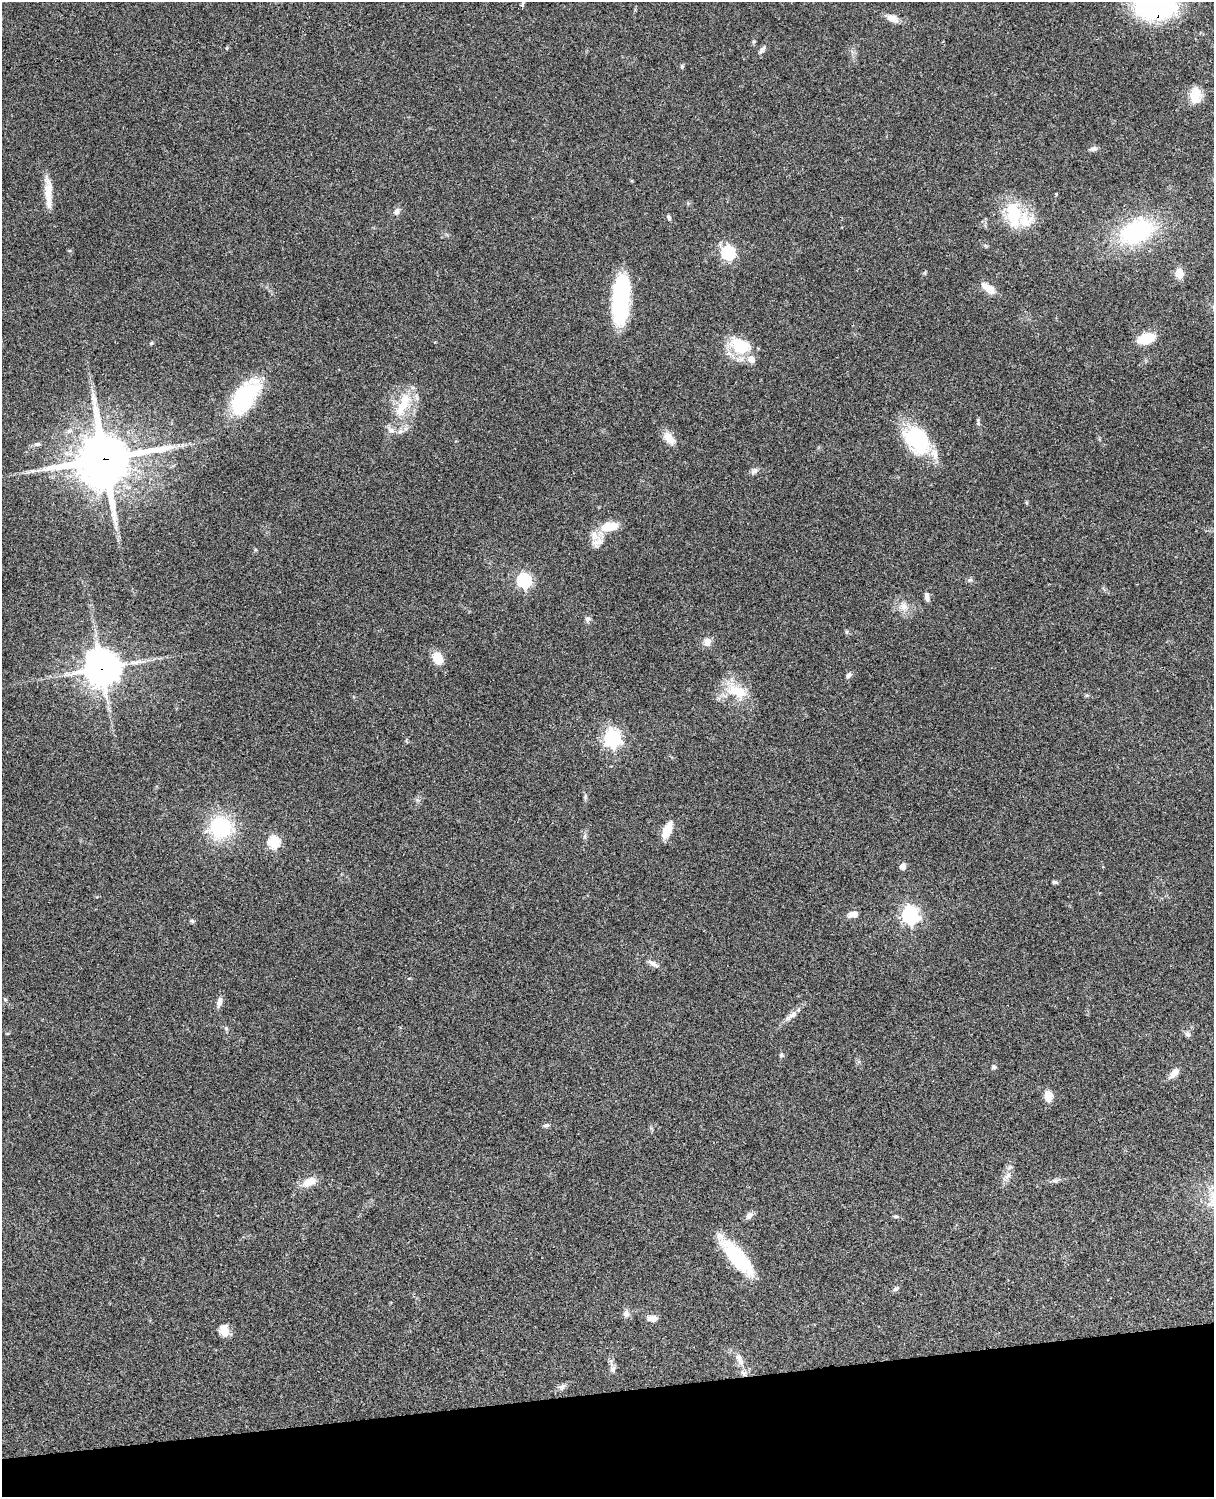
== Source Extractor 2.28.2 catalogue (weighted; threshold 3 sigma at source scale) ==
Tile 10 of 4 x 3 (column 2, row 3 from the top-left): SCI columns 1334-2545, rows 278-1772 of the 5088 x 4927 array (HDU 1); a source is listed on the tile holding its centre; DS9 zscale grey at full resolution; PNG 1216 x 1499 px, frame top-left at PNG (2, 2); no overlay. Shown black and unused: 7% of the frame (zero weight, under 3 of 4 exposures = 6% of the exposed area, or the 3 px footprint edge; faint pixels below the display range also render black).
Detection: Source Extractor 2.28.2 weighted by HDU 2 'WHT'; one run over the whole footprint, this tile lists its part. Background 0.0962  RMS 0.0063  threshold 0.0282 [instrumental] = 3 sigma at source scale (4.5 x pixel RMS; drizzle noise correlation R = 1.50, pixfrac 1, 0.05/0.05 arcsec/px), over >= 5 px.
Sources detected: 86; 1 inside a brighter object's white glare — not listed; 7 inside a brighter listed object's ellipse — not listed separately; the other 78 listed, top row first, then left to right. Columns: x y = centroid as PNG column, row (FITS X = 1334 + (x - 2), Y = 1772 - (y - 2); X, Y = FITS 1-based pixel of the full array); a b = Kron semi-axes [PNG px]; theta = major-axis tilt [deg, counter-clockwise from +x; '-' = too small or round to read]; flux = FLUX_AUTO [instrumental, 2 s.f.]
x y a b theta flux
522 4 8 4 66 1
1155 5 30 21 -1 130
892 18 15 9 -25 5.2
762 50 12 5 51 2.1
682 67 6 5 - 0.88
1195 95 21 13 87 9.4
1093 149 9 6 8 1.8
48 193 35 9 -87 10
397 211 10 7 51 2.7
1013 215 25 18 -89 28
669 217 7 5 -67 1.4
1136 232 31 20 27 71
728 253 6 6 - 100
1179 273 9 7 -81 8.5
988 288 17 8 -35 8.7
621 299 50 16 85 61
1146 338 14 8 18 21
151 343 5 4 - 0.77
740 346 27 18 -24 22
245 396 41 20 55 54
403 404 39 13 65 20
978 422 12 4 -88 1.3
69 431 9 6 10 2
669 438 20 10 -52 6.5
917 439 37 25 -52 44
37 444 8 5 9 1.5
104 459 19 18 - 2900
33 471 10 5 -6 1.8
754 471 11 7 37 2.1
1027 503 6 4 -71 0.67
609 526 23 11 10 12
596 542 13 9 3 4.6
970 580 7 5 41 1.2
524 581 6 6 - 120
927 597 12 6 -79 2.2
904 607 12 11 - 5.5
587 619 8 7 - 1.7
846 632 6 4 90 0.91
707 642 11 9 51 3.9
438 658 13 11 -61 8.8
102 668 12 12 - 1000
849 675 8 6 45 1.7
737 691 32 17 -19 17
612 738 7 6 - 220
585 797 6 5 - 1.1
220 827 22 22 - 45
667 830 14 7 67 13
585 836 7 4 72 1.1
274 842 6 5 - 60
902 866 5 5 - 6
1055 882 7 4 -6 1.1
853 914 8 6 6 5.3
910 915 7 6 - 230
192 921 6 5 - 0.94
653 964 14 6 -25 2.8
5 999 5 5 - 0.73
219 1002 13 6 78 3.5
792 1015 15 7 33 3.6
1188 1034 8 6 -69 1.9
781 1055 6 6 - 1.3
994 1067 6 5 - 1.1
1174 1073 13 7 47 4.9
1048 1096 13 10 -85 5.6
546 1125 9 5 8 1.4
1008 1176 12 5 48 2.6
1055 1181 9 3 -19 1.1
309 1182 19 11 27 7.6
749 1215 11 7 50 2.8
896 1216 8 4 -8 0.93
738 1257 46 15 -50 38
896 1289 10 5 32 1.4
626 1314 10 9 - 2.5
652 1318 10 6 -2 5
224 1331 12 9 -80 7.9
741 1362 10 7 -75 3.2
613 1369 10 7 71 2.2
744 1373 8 6 0 2.2
562 1387 11 7 37 2.3
Overlapping masked pixels (flux is a lower limit): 3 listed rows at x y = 1155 5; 104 459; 102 668
Isophote crosses this tile's border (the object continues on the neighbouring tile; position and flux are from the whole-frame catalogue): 1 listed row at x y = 1155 5
Unlisted compact peaks at least as high as the median listed source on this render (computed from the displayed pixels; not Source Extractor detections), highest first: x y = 226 1028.